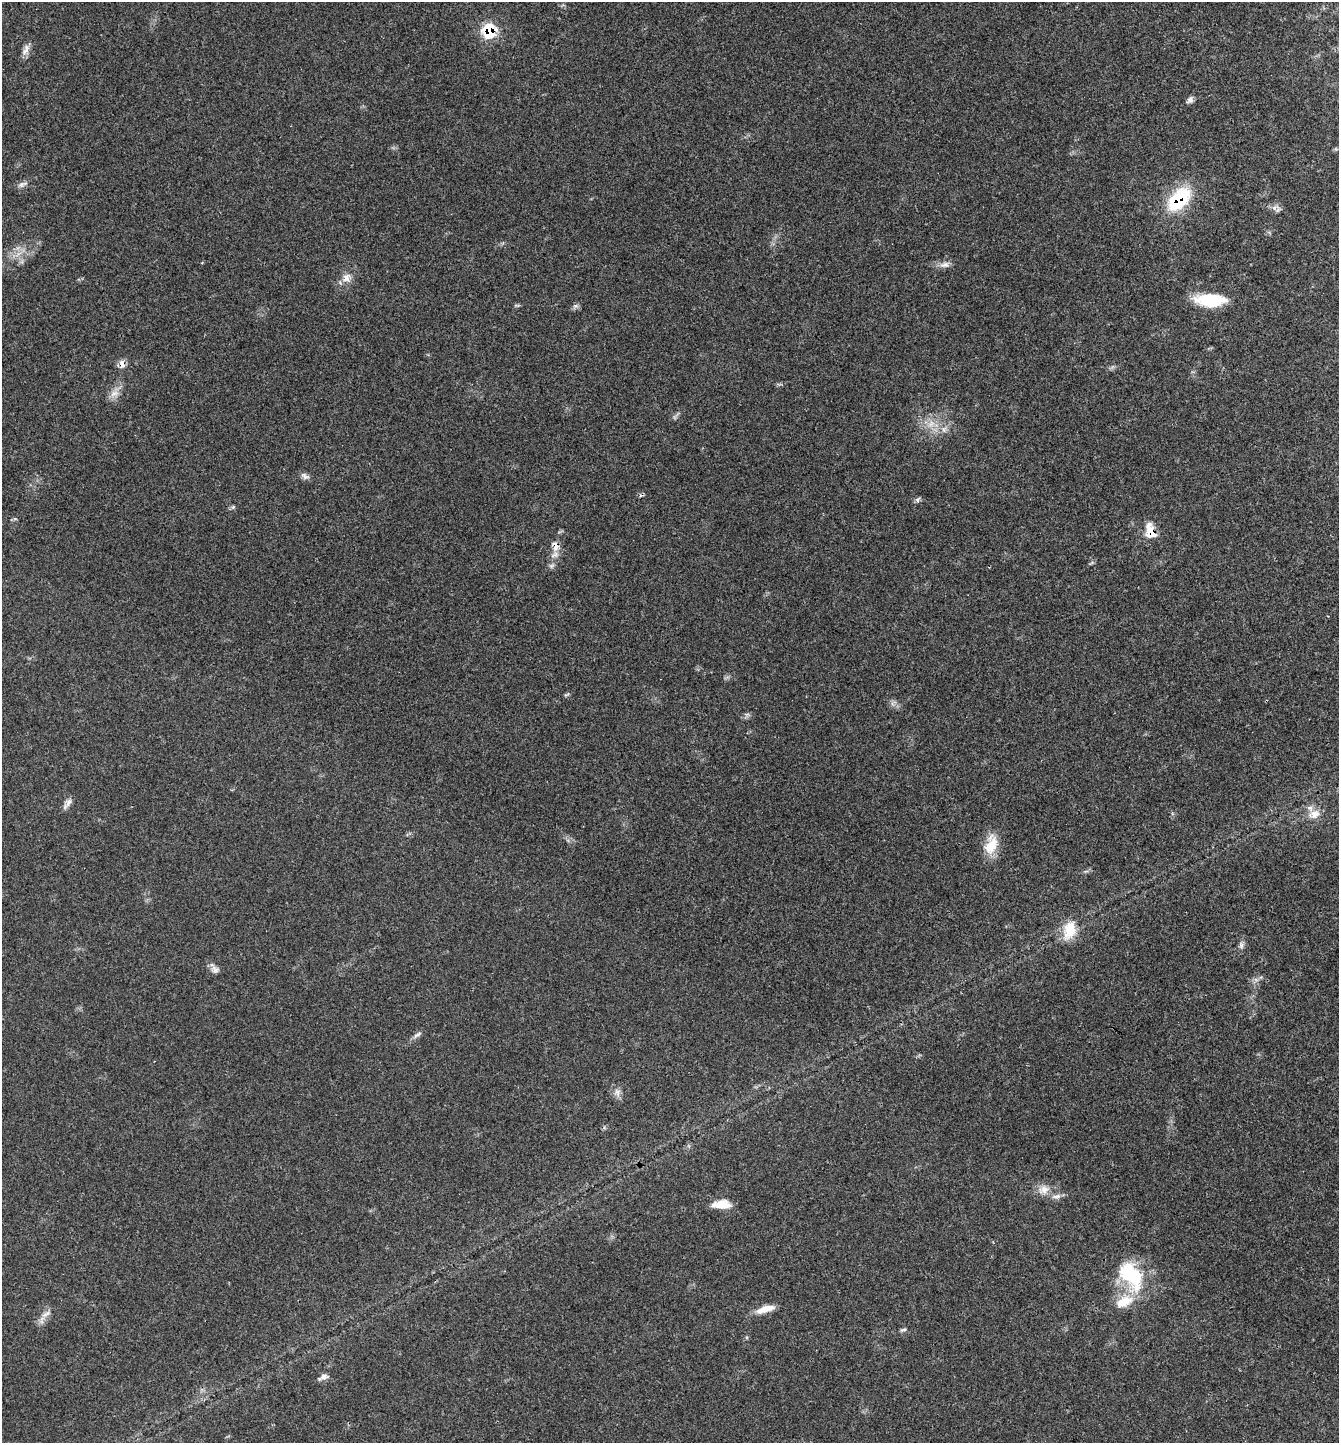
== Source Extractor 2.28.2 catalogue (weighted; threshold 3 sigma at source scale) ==
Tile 6 of 4 x 4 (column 2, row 2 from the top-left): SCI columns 1522-2858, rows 2925-4365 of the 5851 x 5844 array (HDU 1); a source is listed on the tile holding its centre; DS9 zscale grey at full resolution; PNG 1341 x 1445 px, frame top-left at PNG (2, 2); no overlay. Shown black and unused: <1% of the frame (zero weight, under 3 of 4 exposures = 2% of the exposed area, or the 3 px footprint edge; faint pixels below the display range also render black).
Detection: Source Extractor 2.28.2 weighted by HDU 2 'WHT'; one run over the whole footprint, this tile lists its part. Background 0.0451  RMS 0.0045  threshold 0.0202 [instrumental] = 3 sigma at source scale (4.5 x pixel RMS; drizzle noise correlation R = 1.50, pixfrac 1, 0.05/0.05 arcsec/px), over >= 5 px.
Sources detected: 44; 1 too faint to see at this stretch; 1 cosmic-ray / hot-pixel residue — not listed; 2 inside a brighter listed object's ellipse — not listed separately; the other 40 listed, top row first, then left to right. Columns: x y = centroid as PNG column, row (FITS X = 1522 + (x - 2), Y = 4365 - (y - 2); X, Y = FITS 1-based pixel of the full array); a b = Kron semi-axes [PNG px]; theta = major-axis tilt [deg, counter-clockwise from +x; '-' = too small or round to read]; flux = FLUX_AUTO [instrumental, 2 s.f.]
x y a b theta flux
489 31 9 9 - 26
26 50 17 8 64 2.7
1190 100 8 6 58 1.8
22 184 11 7 20 1.8
1179 200 31 18 47 28
1278 209 10 8 69 1.8
19 254 11 4 35 2.1
944 265 14 8 5 2.5
346 278 13 11 80 3.8
1210 300 33 13 -2 19
517 305 8 4 -8 0.6
575 306 8 6 20 1.2
122 364 11 8 -86 2.8
114 393 14 8 20 3.1
931 423 12 10 47 4.6
944 429 9 7 -90 2
305 476 12 7 -41 1.7
917 500 8 6 57 1
233 507 6 5 - 0.73
1150 531 19 12 -74 7.8
555 546 16 10 -75 4.2
551 566 8 6 10 1.2
567 695 8 3 19 0.66
747 714 7 4 18 0.93
67 804 19 6 54 2.2
1314 814 16 11 15 4.7
991 845 27 15 73 9.8
1069 930 25 15 75 11
1241 945 10 5 90 1.4
215 969 12 8 -63 2.1
417 1035 14 5 32 1.5
617 1092 11 9 -72 2.5
1044 1190 17 13 19 4.9
1056 1196 15 6 9 2.3
721 1204 22 9 1 6.9
1131 1275 43 26 -55 29
765 1309 22 7 16 6.2
45 1315 9 7 42 2.1
903 1330 10 4 25 0.88
324 1376 10 8 12 2.1
Overlapping masked pixels (flux is a lower limit): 5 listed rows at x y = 489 31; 1179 200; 122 364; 1150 531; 555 546